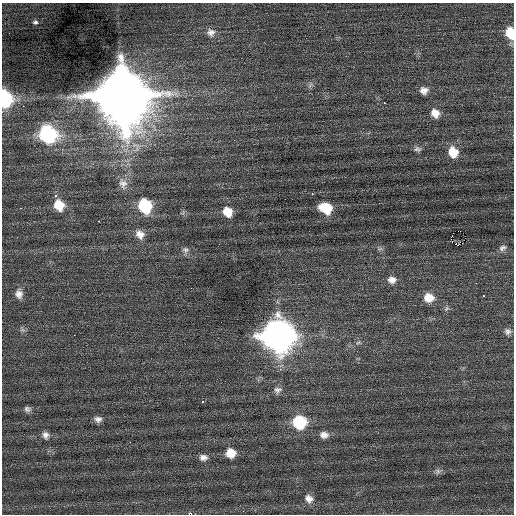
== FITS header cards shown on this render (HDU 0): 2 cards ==
NAXIS1  =                  512 / Axis length
NAXIS2  =                  512 / Axis length

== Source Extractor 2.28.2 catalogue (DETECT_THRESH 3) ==
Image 512 x 512 px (HDU 0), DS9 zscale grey, 1 PNG px = 1 image px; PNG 516 x 516 px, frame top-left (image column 1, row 512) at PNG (2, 3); no overlay
Background 0.0929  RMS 0.78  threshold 2.35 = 3 sigma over >= 5 px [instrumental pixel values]
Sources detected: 54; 1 with non-positive FLUX_AUTO (blend fragments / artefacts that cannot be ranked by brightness) is not listed; the other 53 listed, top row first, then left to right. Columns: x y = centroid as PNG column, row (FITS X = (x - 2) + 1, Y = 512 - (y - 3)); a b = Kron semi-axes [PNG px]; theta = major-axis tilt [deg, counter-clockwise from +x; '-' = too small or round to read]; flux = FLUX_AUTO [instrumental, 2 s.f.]
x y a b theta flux
35 22 7 6 - 150
211 32 11 10 - 340
510 33 12 8 -75 1200
310 85 10 5 55 140
424 90 10 9 - 330
122 95 19 18 - 450000
5 99 11 8 -85 6200
384 103 3 2 - 190
23 106 3 2 - 38
435 113 11 10 - 510
48 134 12 11 - 8800
417 149 10 7 -3 170
453 152 12 10 -69 960
123 184 16 12 -70 490
312 194 3 2 - 190
55 196 3 3 - 560
59 205 12 10 -55 1100
145 206 11 10 - 3300
20 208 2 2 - 130
326 208 13 10 -26 1500
228 212 11 9 -57 770
99 221 3 2 - 230
459 231 4 2 - 2600
140 234 13 10 -51 460
451 237 3 2 - 4000
457 245 6 2 -21 350
503 248 11 7 22 230
380 249 7 4 1 110
185 250 10 9 - 220
392 280 11 10 - 360
476 283 2 2 - 30
19 294 12 10 -83 360
429 298 11 10 - 800
446 308 8 5 55 130
22 330 9 4 -22 120
508 331 9 8 - 220
74 335 2 2 - 260
278 335 15 14 - 72000
358 343 8 5 9 120
277 390 11 9 29 260
203 402 3 3 - 140
27 409 8 6 -20 180
98 419 9 7 -9 240
299 422 11 10 - 3300
46 435 9 7 -68 250
324 435 11 8 -4 350
130 442 2 2 - 61
231 453 10 9 - 830
203 457 11 8 -2 280
438 471 9 8 - 170
309 499 11 10 - 400
243 511 3 2 - 61
189 514 2 2 - 660
At the frame edge (FLAGS 8, measured only in part): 3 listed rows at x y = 510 33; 5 99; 189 514
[1 non-positive-flux detection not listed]